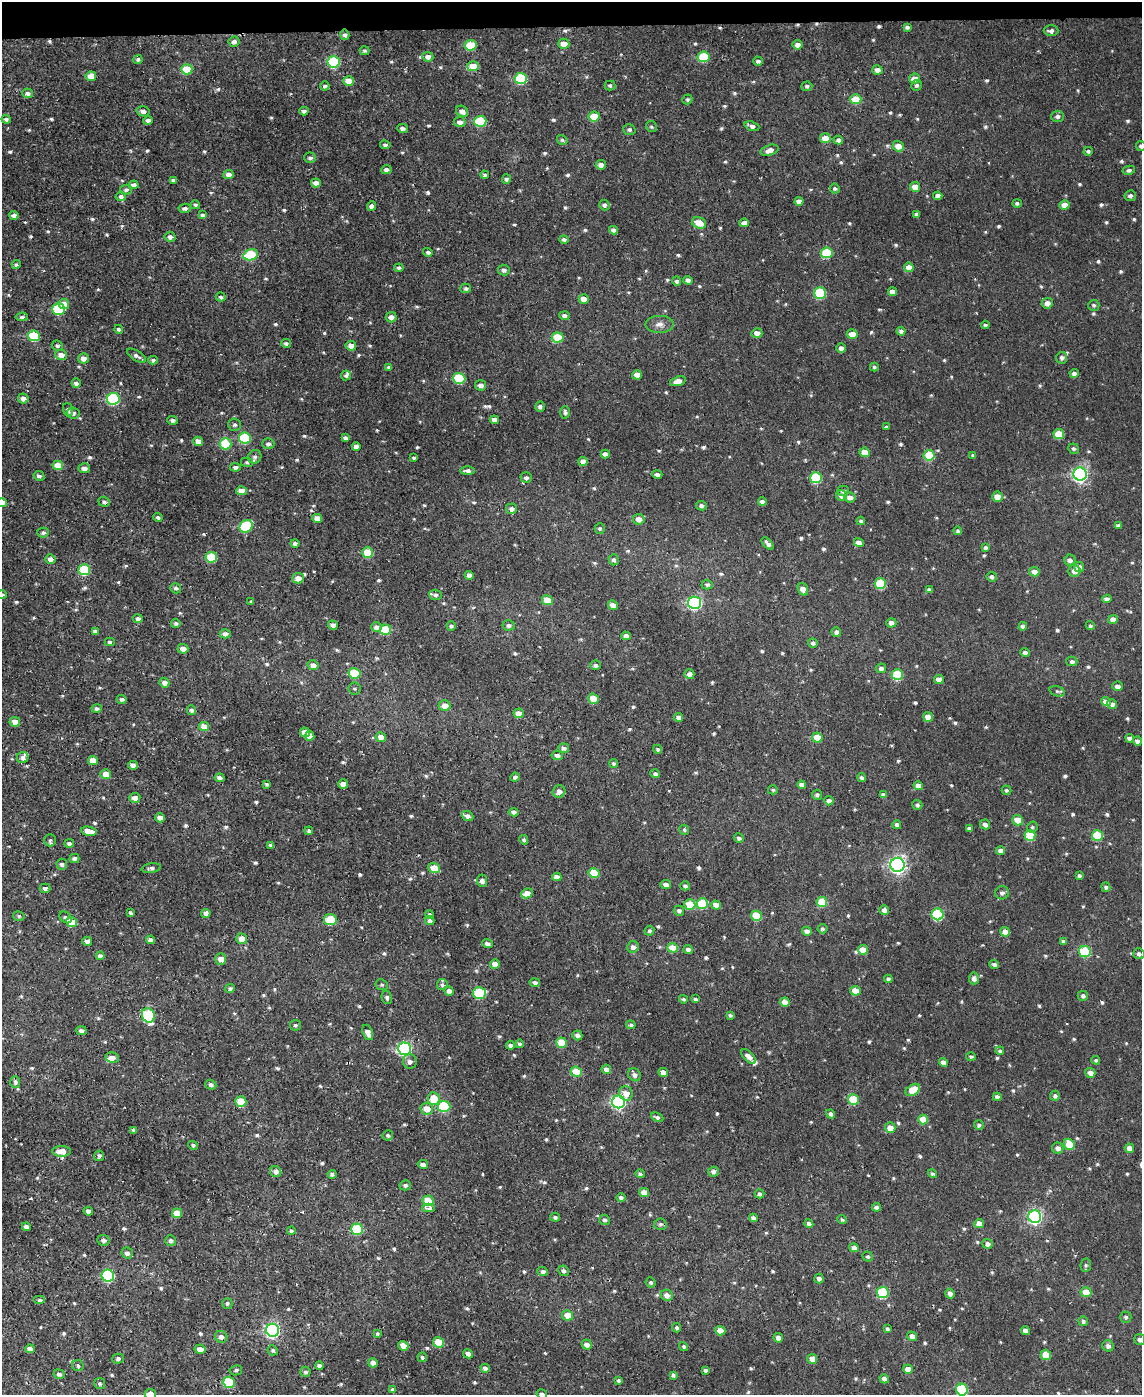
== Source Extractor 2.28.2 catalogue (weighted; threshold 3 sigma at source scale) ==
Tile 3 of 4 x 3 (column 3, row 1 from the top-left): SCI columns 2283-3422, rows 2912-4304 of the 4589 x 4550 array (HDU 1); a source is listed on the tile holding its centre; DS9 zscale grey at full resolution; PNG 1144 x 1397 px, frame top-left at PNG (2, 2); each listed source drawn as its Kron ellipse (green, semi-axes under 4 px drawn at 4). Shown black and unused: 2% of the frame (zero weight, under 2 of 3 exposures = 2% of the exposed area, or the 3 px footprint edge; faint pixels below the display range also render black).
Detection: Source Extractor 2.28.2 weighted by HDU 2 'WHT'; one run over the whole footprint, this tile lists its part. Background 0.00839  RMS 0.005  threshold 0.0223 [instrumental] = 3 sigma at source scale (4.5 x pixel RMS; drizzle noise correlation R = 1.50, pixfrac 1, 0.05/0.05 arcsec/px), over >= 5 px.
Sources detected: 829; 1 cosmic-ray / hot-pixel residue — neither listed nor drawn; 9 inside a brighter listed object's ellipse — not listed separately; of the other 819, all 500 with FLUX_AUTO >= 0.931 (the completeness limit of this list) listed and drawn (319 fainter detections not listed), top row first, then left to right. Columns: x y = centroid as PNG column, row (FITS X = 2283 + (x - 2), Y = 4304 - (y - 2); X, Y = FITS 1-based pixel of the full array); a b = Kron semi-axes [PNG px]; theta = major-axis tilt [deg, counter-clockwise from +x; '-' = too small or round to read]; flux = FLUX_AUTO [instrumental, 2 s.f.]
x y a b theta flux
907 27 4 4 - 1.3
1051 31 7 5 -1 1.8
345 35 5 4 - 1.3
234 42 5 5 - 1.9
564 44 5 5 - 4.9
470 45 6 5 - 20
798 45 5 5 - 2.9
365 51 5 4 - 0.98
428 57 5 5 - 2.7
703 57 6 5 - 24
138 59 5 4 - 1.2
758 61 5 4 - 1.3
334 62 6 5 - 45
473 66 5 5 - 9.9
187 69 5 5 - 14
877 70 5 4 - 2.4
91 76 5 5 - 5.2
521 78 6 5 - 33
914 79 5 5 - 4.9
349 81 5 4 - 7.1
610 85 5 5 - 0.99
916 85 6 5 - 1.1
325 86 4 4 - 1.2
807 86 5 5 - 1
28 93 5 5 - 1.8
687 99 5 4 - 0.94
856 99 6 5 - 11
143 111 6 5 - 2.2
304 111 4 4 - 1.7
462 111 6 5 - 3
1057 116 6 5 - 1.7
594 117 6 5 - 12
6 119 4 4 - 1.1
148 120 4 4 - 1.7
480 121 6 5 - 28
460 122 6 5 - 2.6
752 126 7 4 -19 2
652 127 6 5 - 0.96
402 128 5 4 - 1.4
629 130 6 5 - 1.1
825 138 5 5 - 5.8
562 140 5 4 - 1
838 140 5 4 - 1.6
385 145 5 4 - 1.1
898 146 5 5 - 4.8
1141 146 5 4 - 1.2
770 150 9 5 17 2.9
1088 151 5 4 - 1.1
310 158 6 5 - 1.3
601 165 5 5 - 2.7
386 170 5 4 - 2
1129 170 6 4 11 1.1
228 174 5 4 - 3.4
485 175 4 4 - 1.1
506 179 5 4 - 1.2
173 180 4 3 - 1.1
316 183 5 4 - 3.3
134 185 5 4 - 2.2
915 187 5 5 - 5.1
835 188 5 5 - 1.1
126 190 6 5 - 1.2
121 196 5 4 - 1.6
938 196 4 4 - 2.5
1130 196 6 5 - 1.4
799 201 4 4 - 3.2
1017 203 5 4 - 1.1
195 205 5 4 - 1
604 205 5 5 - 1.5
1064 205 5 4 - 5.1
371 206 5 4 - 2.5
185 208 6 4 5 1.6
917 214 4 4 - 1.6
14 215 4 4 - 1.9
202 215 4 4 - 1.2
699 223 7 5 -24 8
744 223 5 4 - 3.3
613 230 4 4 - 2.1
170 237 5 5 - 2
564 239 5 4 - 1.1
428 252 5 4 - 1.2
827 253 6 5 - 23
251 255 7 5 15 30
16 265 4 4 - 1
909 267 5 5 - 4.7
399 268 5 4 - 1.2
504 270 6 5 - 1.8
688 280 5 4 - 2.1
677 281 4 4 - 1.2
466 288 5 4 - 1.2
892 292 4 4 - 3
820 293 6 5 - 34
221 297 5 4 - 1.1
584 299 5 4 - 4.2
1047 303 5 5 - 3
64 304 5 5 - 5.9
1094 305 5 5 - 1
59 309 6 5 - 32
564 316 5 4 - 2
22 317 6 4 5 1.1
391 317 5 5 - 2.9
660 324 14 8 0 3.2
985 325 4 3 - 0.98
119 329 4 4 - 1.2
901 331 4 4 - 1.5
757 333 5 5 - 3.3
852 334 5 5 - 5.4
34 336 6 5 - 26
558 337 6 5 - 19
286 343 5 4 - 1.1
57 346 6 5 - 1.2
351 346 5 5 - 3.7
841 348 4 4 - 2
61 355 6 5 - 3.7
136 356 10 5 -31 1.6
83 358 5 5 - 3.1
1062 358 5 5 - 1.6
153 360 4 4 - 1.2
389 367 4 4 - 0.93
874 367 4 4 - 1.1
1074 374 4 4 - 2.1
346 375 5 5 - 1.2
637 375 5 4 - 4.7
459 378 6 5 - 28
678 381 8 4 18 3.8
76 383 4 4 - 1.7
481 385 5 5 - 2.7
23 398 5 5 - 2.4
113 399 6 6 - 53
540 407 5 5 - 1.5
68 410 7 4 -72 1.2
565 412 6 5 - 1.2
73 413 6 5 - 1.9
172 420 5 4 - 1.2
494 420 4 4 - 2.9
235 425 6 6 - 1.2
886 427 4 3 - 1.4
1059 434 5 5 - 14
245 438 6 5 - 33
345 438 4 3 - 1.4
198 441 5 4 - 3.5
225 444 6 5 - 25
268 444 6 5 - 1.6
356 446 4 4 - 2.8
1073 449 5 5 - 1.1
865 452 5 4 - 7.5
605 454 4 4 - 3
929 455 5 5 - 20
973 455 4 3 - 0.99
255 457 7 6 - 1.6
414 458 3 3 - 0.98
583 461 4 4 - 2.9
247 462 6 5 - 1
58 465 5 4 - 8.3
235 467 5 4 - 1.6
84 468 5 5 - 2.6
467 471 7 4 1 2
657 474 5 4 - 1.6
1080 474 6 6 - 140
39 476 5 4 - 1.5
526 478 6 5 - 1.5
816 478 6 5 - 32
241 491 5 4 - 4.1
843 491 6 5 - 1.1
842 495 5 5 - 4
850 497 6 5 - 2.9
997 497 5 5 - 5
104 502 5 5 - 1.3
762 502 4 4 - 1.9
2 503 5 4 - 4.3
701 506 5 4 - 1.5
511 509 5 5 - 1.9
158 517 4 3 - 1
317 518 5 4 - 4.8
639 519 6 5 - 3.7
861 521 4 4 - 1.1
1118 525 4 3 - 1.5
246 526 7 6 - 39
600 528 5 5 - 1.1
958 531 4 4 - 1.1
43 533 6 5 - 1.4
859 542 5 4 - 3.1
295 543 4 4 - 1.9
768 544 7 3 -47 1.9
985 547 4 4 - 1.1
367 553 5 5 - 16
211 557 6 5 - 24
50 559 5 4 - 2.4
614 560 5 5 - 1.3
1070 560 5 5 - 2
1079 567 5 5 - 3.9
84 570 6 5 - 35
1074 571 6 6 - 3.6
1034 572 5 4 - 3.3
469 575 4 4 - 2.9
992 577 5 5 - 1.5
298 578 6 5 - 3.8
880 583 6 5 - 26
707 585 5 5 - 1.1
176 588 5 5 - 1.3
803 589 6 5 - 3.6
929 590 4 3 - 1.4
2 595 5 4 - 1.2
436 595 6 5 - 1.5
1107 599 5 4 - 2.4
547 600 5 5 - 10
251 602 4 4 - 0.97
695 603 6 6 - 83
613 605 5 4 - 3.3
138 619 4 4 - 2.2
1113 619 5 4 - 4
176 623 4 4 - 1.4
891 623 5 5 - 2.5
333 625 5 4 - 2.3
509 625 6 5 - 1.7
451 626 5 4 - 1.2
1023 626 4 4 - 2
1090 626 4 4 - 0.96
377 627 5 5 - 2.6
385 630 5 5 - 18
95 631 4 4 - 1.8
836 632 4 4 - 1.8
225 634 5 4 - 2.1
626 636 4 4 - 2.5
110 642 5 4 - 0.94
813 643 5 4 - 1.4
183 649 5 5 - 3.5
1025 652 5 4 - 1.7
1072 661 5 5 - 1.6
313 665 5 5 - 3.7
596 665 5 4 - 1.5
881 668 5 4 - 1.6
354 673 6 5 - 18
689 674 5 5 - 2.3
897 675 5 5 - 23
939 679 5 4 - 5
164 683 5 4 - 2.7
1117 686 5 5 - 2.6
354 688 6 6 - 1
1057 691 8 5 -17 0.96
122 699 5 4 - 1.3
593 699 5 5 - 8.4
1106 702 5 4 - 5.2
1112 704 5 4 - 1.9
445 706 6 5 - 3.8
97 709 5 4 - 1.3
192 710 5 4 - 1.4
519 713 5 5 - 4.4
679 717 4 4 - 3
928 717 5 4 - 5.7
15 722 5 5 - 3.7
204 726 5 4 - 5.5
305 732 5 5 - 4.7
310 736 5 4 - 3.5
381 737 5 5 - 3.7
817 737 5 5 - 8.8
1130 738 4 4 - 2
1137 741 4 4 - 2
564 748 5 4 - 2
658 749 4 4 - 1
557 755 6 4 -9 2
23 758 6 5 - 2
93 760 5 4 - 6.1
614 763 4 4 - 1
133 765 5 4 - 3
106 774 5 5 - 5.9
655 774 5 4 - 1.4
515 777 4 4 - 1.7
220 778 5 4 - 2
862 778 4 4 - 1.4
267 784 4 4 - 0.93
343 784 5 5 - 3.9
802 785 4 4 - 2.5
918 786 5 4 - 3.6
773 790 5 4 - 0.95
1006 790 5 4 - 1
559 792 6 6 - 2.9
817 795 5 5 - 1.2
883 795 4 3 - 1.4
135 798 5 5 - 3
829 801 4 4 - 2.2
917 805 5 5 - 1.3
514 812 5 4 - 2
468 816 6 4 -20 2.3
160 818 5 4 - 3.9
1018 820 5 5 - 8.2
985 824 5 5 - 2.6
897 825 4 4 - 2.1
1032 827 5 5 - 1
969 829 4 4 - 1.8
684 830 5 5 - 0.96
89 831 8 4 -10 6.8
309 831 4 4 - 0.94
1030 835 5 5 - 21
1097 835 5 5 - 22
739 838 5 4 - 1.4
50 840 6 6 - 1.1
524 840 5 4 - 0.95
69 843 5 4 - 1.5
271 845 4 4 - 1.6
1001 851 4 4 - 3.2
74 859 5 4 - 1.6
62 864 5 5 - 1.6
898 865 7 7 - 170
151 868 10 4 8 1.6
434 868 6 5 - 9.3
594 873 5 5 - 15
1079 875 4 4 - 1.1
557 877 4 4 - 3.2
482 881 6 5 - 2.2
666 885 5 4 - 2.4
685 886 5 4 - 1.6
1106 887 5 4 - 1.2
45 888 5 4 - 1.4
527 893 6 5 - 4.5
1002 893 7 6 - 1.7
822 902 5 5 - 17
702 904 6 5 - 25
690 905 5 5 - 15
716 905 5 4 - 4.3
884 910 5 4 - 2.2
679 911 5 5 - 1.3
130 913 4 3 - 0.96
206 913 4 4 - 2
430 914 4 4 - 1.1
937 914 6 6 - 43
19 916 6 4 -15 0.95
756 916 5 5 - 14
65 917 7 5 -37 1.2
330 920 6 5 - 19
430 920 5 4 - 1.5
71 922 6 5 - 8.5
822 929 5 4 - 1
649 931 5 4 - 1
807 931 5 4 - 2.5
1005 932 5 4 - 4.7
242 939 5 5 - 5.3
151 940 4 4 - 2.2
87 941 5 4 - 2.1
1064 942 4 4 - 1.8
487 944 5 4 - 2
633 947 6 6 - 2.1
673 948 5 4 - 10
688 949 4 4 - 2.2
863 950 5 4 - 8.9
1085 952 6 5 - 28
1139 954 6 5 - 1.6
100 956 4 4 - 2.1
221 959 6 5 - 4.5
495 964 5 4 - 3.9
994 964 5 4 - 1.7
974 978 6 5 - 2.2
888 979 4 4 - 1.6
535 983 5 4 - 1.5
382 985 6 5 - 0.98
442 985 5 5 - 1.1
230 988 5 4 - 1.1
449 991 5 4 - 2.3
855 991 5 4 - 7.6
479 993 6 6 - 31
1083 996 5 5 - 1.4
387 997 7 5 -74 1.4
683 999 4 4 - 0.99
695 999 4 4 - 1
785 1002 5 4 - 5
148 1015 7 6 - 50
730 1015 4 3 - 0.93
295 1025 5 5 - 1
631 1025 5 4 - 1.2
81 1031 5 4 - 1.5
368 1032 8 5 -70 2.7
577 1035 5 4 - 1.9
561 1043 5 5 - 13
519 1044 4 4 - 1.1
510 1045 4 3 - 1.4
405 1049 6 6 - 85
1000 1051 4 4 - 1
971 1056 5 4 - 0.95
749 1057 9 5 -45 2.9
112 1058 6 5 - 3
1096 1060 4 3 - 0.97
410 1062 7 7 - 2
943 1062 4 4 - 3.3
606 1069 5 4 - 2.4
576 1072 5 5 - 12
663 1072 5 4 - 3.6
1090 1073 5 4 - 2.9
634 1075 7 6 - 2
15 1082 6 5 - 1.4
211 1085 5 5 - 1.7
913 1090 8 5 32 10
626 1093 7 6 - 4.5
1055 1096 5 5 - 1.4
997 1097 4 4 - 1.8
434 1099 6 6 - 13
853 1100 5 5 - 15
241 1102 5 5 - 14
619 1102 6 6 - 97
444 1106 6 5 - 30
427 1109 6 5 - 5
831 1114 5 4 - 1.4
657 1117 6 4 -25 1.2
923 1119 5 4 - 8.4
979 1125 5 5 - 1.2
890 1128 5 5 - 5.1
134 1130 4 3 - 1.3
388 1135 5 5 - 0.97
1069 1144 6 5 - 12
193 1145 5 4 - 0.97
1058 1148 6 5 - 2.4
1129 1148 5 5 - 3.9
61 1151 9 5 0 5.9
99 1156 5 5 - 1.2
423 1164 5 4 - 2.3
276 1172 6 5 - 2.3
713 1172 5 5 - 1.8
332 1174 4 4 - 1.1
640 1174 4 4 - 1
932 1174 5 4 - 0.93
405 1185 5 5 - 1.4
644 1193 5 4 - 5.9
760 1194 5 4 - 1.1
621 1198 5 4 - 1.3
428 1201 5 5 - 17
876 1207 4 4 - 1.4
429 1208 6 4 -1 2.6
88 1211 5 4 - 2
177 1213 5 4 - 7.9
555 1217 5 4 - 1.2
1035 1217 6 6 - 110
753 1218 4 4 - 2
605 1220 5 5 - 1.2
842 1220 5 4 - 0.95
660 1224 6 5 - 1.2
809 1224 4 4 - 2.1
979 1224 4 4 - 4.1
26 1227 4 4 - 2.2
357 1229 6 5 - 31
291 1231 4 4 - 1.1
103 1240 6 5 - 1.7
171 1240 5 5 - 1.4
988 1244 5 5 - 2.2
854 1248 5 4 - 2.3
127 1253 6 5 - 2
868 1257 5 4 - 0.94
1086 1265 7 5 79 1.2
563 1271 5 5 - 1.3
543 1272 5 4 - 1.6
108 1276 6 6 - 54
819 1279 5 4 - 2
651 1282 5 5 - 1.1
1086 1292 5 5 - 6.8
883 1293 6 5 - 37
950 1293 5 4 - 2
667 1295 6 5 - 3
40 1300 6 4 0 1.2
227 1303 5 5 - 1
568 1315 5 5 - 7.4
1126 1317 6 5 - 1.1
1083 1321 5 4 - 1.5
677 1328 5 4 - 1.1
887 1329 4 3 - 0.93
273 1330 6 6 - 120
1025 1330 4 4 - 2.8
720 1331 5 4 - 6.4
378 1334 4 3 - 0.98
912 1336 5 4 - 3.4
221 1337 6 5 - 2.4
778 1338 5 4 - 2.3
1140 1340 5 5 - 1.8
439 1342 5 5 - 14
587 1345 5 5 - 2.5
403 1346 5 4 - 4.5
1108 1346 6 5 - 2.1
684 1347 5 4 - 0.96
30 1349 5 4 - 3.2
200 1349 5 4 - 3
273 1350 5 4 - 1.1
468 1354 5 4 - 3
1046 1355 5 5 - 11
422 1357 5 4 - 1.1
118 1359 6 5 - 1.1
812 1359 5 4 - 5.3
373 1363 5 4 - 2.8
78 1366 6 5 - 1.1
319 1366 4 4 - 1.7
485 1368 4 4 - 2
908 1369 5 4 - 4.5
236 1370 6 5 - 1
705 1370 4 3 - 1.1
305 1372 5 5 - 1.3
59 1374 5 5 - 1.7
673 1375 4 4 - 1.2
884 1379 5 4 - 2.1
619 1380 4 4 - 1
229 1382 6 5 - 30
100 1384 5 5 - 1.1
393 1390 4 4 - 1.3
962 1390 6 5 - 43
150 1394 6 5 - 3.9
542 1394 5 4 - 1.4
Isophote crosses this tile's border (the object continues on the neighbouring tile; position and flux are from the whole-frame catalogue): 7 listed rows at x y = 1141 146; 2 503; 2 595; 1140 1340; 962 1390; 150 1394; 542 1394